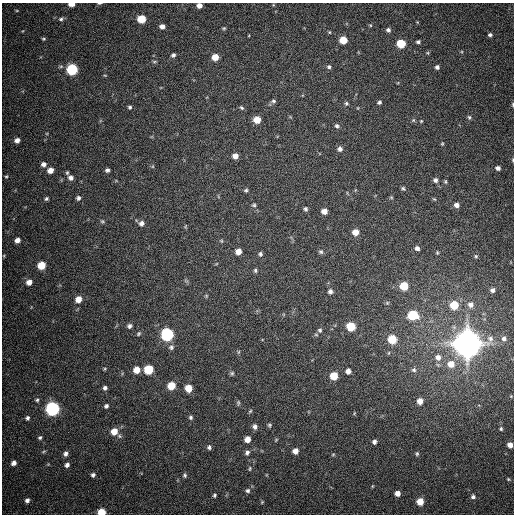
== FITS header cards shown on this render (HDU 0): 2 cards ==
NAXIS1  =                  512
NAXIS2  =                  512

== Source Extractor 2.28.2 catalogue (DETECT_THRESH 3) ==
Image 512 x 512 px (HDU 0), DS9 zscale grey, 1 PNG px = 1 image px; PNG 516 x 516 px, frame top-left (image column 1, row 512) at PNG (2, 3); no overlay
Background 400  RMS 10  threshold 31.1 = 3 sigma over >= 5 px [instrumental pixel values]
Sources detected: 149; all 149 listed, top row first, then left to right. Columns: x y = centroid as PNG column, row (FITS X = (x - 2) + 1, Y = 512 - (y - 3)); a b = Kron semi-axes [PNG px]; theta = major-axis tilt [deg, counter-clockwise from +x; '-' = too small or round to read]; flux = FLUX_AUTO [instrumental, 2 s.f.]
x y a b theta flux
99 3 5 3 - 9.1e+02
71 4 5 3 - 6.7e+03
199 5 5 4 - 4.0e+03
17 11 5 3 - 6.4e+02
61 19 7 5 21 1.6e+03
141 19 6 5 - 2.1e+04
370 25 5 4 - 6.9e+02
162 26 5 4 - 3.6e+03
224 28 4 3 - 8.2e+02
388 30 6 5 - 1.6e+03
329 32 4 4 - 7.3e+02
490 35 5 4 - 1.5e+03
44 39 5 4 - 9.2e+02
343 40 6 5 - 1.5e+04
418 42 4 4 - 1.5e+03
401 44 6 5 - 2.6e+04
428 53 6 3 -72 6.9e+02
173 55 6 5 - 1.7e+03
215 57 5 5 - 1.1e+04
154 61 7 3 8 8.8e+02
329 67 6 5 - 1.4e+03
437 67 4 4 - 1.9e+03
72 69 6 6 - 7.5e+04
105 75 5 3 - 6.3e+02
273 101 6 5 - 1.6e+03
379 102 5 4 - 1.4e+03
346 103 5 5 - 1.2e+03
513 105 6 3 -90 7.9e+02
130 107 5 5 - 1.2e+03
241 108 6 4 -39 1.3e+03
358 108 5 3 - 5.1e+02
469 117 6 5 - 1.2e+03
257 120 6 5 - 1.1e+04
413 120 6 5 - 1.1e+03
421 121 5 4 - 7.4e+02
337 126 6 5 - 1.6e+03
17 140 5 4 - 3.4e+03
442 144 5 4 - 7.5e+02
340 149 6 6 - 2.7e+03
235 156 5 5 - 4.8e+03
513 160 5 3 - 6.6e+02
44 164 6 5 - 2.8e+03
498 168 5 5 - 2.5e+03
50 170 5 5 - 5.9e+03
107 170 5 4 - 1.7e+03
67 173 5 4 - 9.3e+02
6 176 4 3 - 7.5e+02
71 178 6 6 - 2.7e+03
435 180 6 6 - 2.3e+03
445 182 6 5 - 1.1e+03
403 188 5 4 - 1.2e+03
246 190 4 4 - 1.1e+03
391 197 5 4 - 8.0e+02
78 198 6 5 - 1.9e+03
46 199 5 4 - 1.3e+03
434 199 6 4 -43 8.0e+02
254 205 5 5 - 1.1e+03
456 205 6 6 - 3.5e+03
305 209 5 4 - 1.5e+03
324 211 5 5 - 5.6e+03
102 221 7 5 -15 1.1e+03
141 223 6 6 - 2.9e+03
186 226 6 4 70 6.0e+02
355 232 6 6 - 7.5e+03
17 240 5 4 - 4.0e+03
221 241 6 5 - 8.4e+02
417 248 6 5 - 2.3e+03
238 251 5 5 - 5.9e+03
321 252 6 6 - 1.5e+03
437 253 6 4 -71 9.3e+02
260 254 5 5 - 1.4e+03
4 256 5 3 - 5.9e+02
476 256 5 4 - 9.6e+02
216 264 5 3 - 5.9e+02
41 265 6 5 - 1.8e+04
255 270 6 5 - 1.2e+03
186 281 6 4 -19 9.5e+02
29 282 6 6 - 5.1e+03
404 286 6 6 - 2.2e+04
492 290 5 5 - 2.2e+03
330 291 6 6 - 2.2e+03
206 296 5 4 - 7.9e+02
78 299 6 6 - 7.1e+03
387 303 6 5 - 1.1e+03
454 305 6 6 - 2.1e+04
471 305 8 8 - 3.5e+03
413 315 7 6 - 3.5e+04
129 326 6 5 - 2.0e+03
351 326 6 6 - 2.7e+04
320 330 8 7 - 1.9e+03
139 334 7 5 47 1.3e+03
167 335 6 6 - 1.2e+05
504 338 6 6 - 2.0e+03
392 339 6 6 - 2.4e+04
468 344 9 9 - 2.0e+06
171 347 8 7 - 2.1e+03
238 352 6 4 71 8.7e+02
438 357 9 9 - 5.6e+03
451 364 9 9 - 8.2e+03
105 369 6 4 22 8.9e+02
148 369 6 6 - 3.2e+04
136 370 6 6 - 9.2e+03
414 370 7 6 - 2.1e+03
348 371 5 5 - 3.6e+03
232 373 6 5 - 1.2e+03
334 376 6 5 - 1.7e+04
171 386 6 5 - 1.6e+04
105 388 6 5 - 2.0e+03
188 388 6 5 - 1.1e+04
37 400 5 5 - 1.2e+03
420 401 6 6 - 5.7e+03
238 403 8 5 88 1.1e+03
106 406 6 5 - 1.8e+03
52 409 6 6 - 2.0e+05
250 411 5 4 - 9.2e+02
354 413 5 3 - 6.9e+02
191 417 5 5 - 1.4e+03
27 418 5 4 - 1.6e+03
269 425 5 5 - 1.1e+03
255 427 6 6 - 2.5e+03
501 429 5 4 - 8.2e+02
114 432 8 6 -40 1.0e+04
40 438 5 5 - 1.2e+03
247 439 5 5 - 6.1e+03
276 440 6 3 46 7.2e+02
374 442 4 4 - 2.0e+03
510 445 5 5 - 4.2e+03
209 447 6 5 - 1.7e+03
43 451 7 3 19 7.9e+02
295 451 5 5 - 4.9e+03
247 452 7 5 52 2.0e+03
65 454 6 5 - 2.4e+03
333 454 6 4 2 7.8e+02
417 454 5 4 - 9.9e+02
14 463 5 4 - 3.1e+03
67 465 6 5 - 2.3e+03
250 468 7 4 83 9.1e+02
93 475 6 5 - 1.8e+03
185 475 6 5 - 1.3e+03
508 479 4 4 - 8.1e+02
372 486 5 3 - 5.4e+02
248 491 6 6 - 1.6e+03
397 493 5 5 - 4.1e+03
214 495 4 4 - 1.0e+03
473 497 7 7 - 2.1e+03
27 500 5 4 - 2.2e+03
262 502 5 3 - 6.3e+02
420 502 5 5 - 1.1e+04
101 512 6 5 - 1.7e+04
At the frame edge (FLAGS 8, measured only in part): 6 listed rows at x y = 99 3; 71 4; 199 5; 513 105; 513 160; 101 512